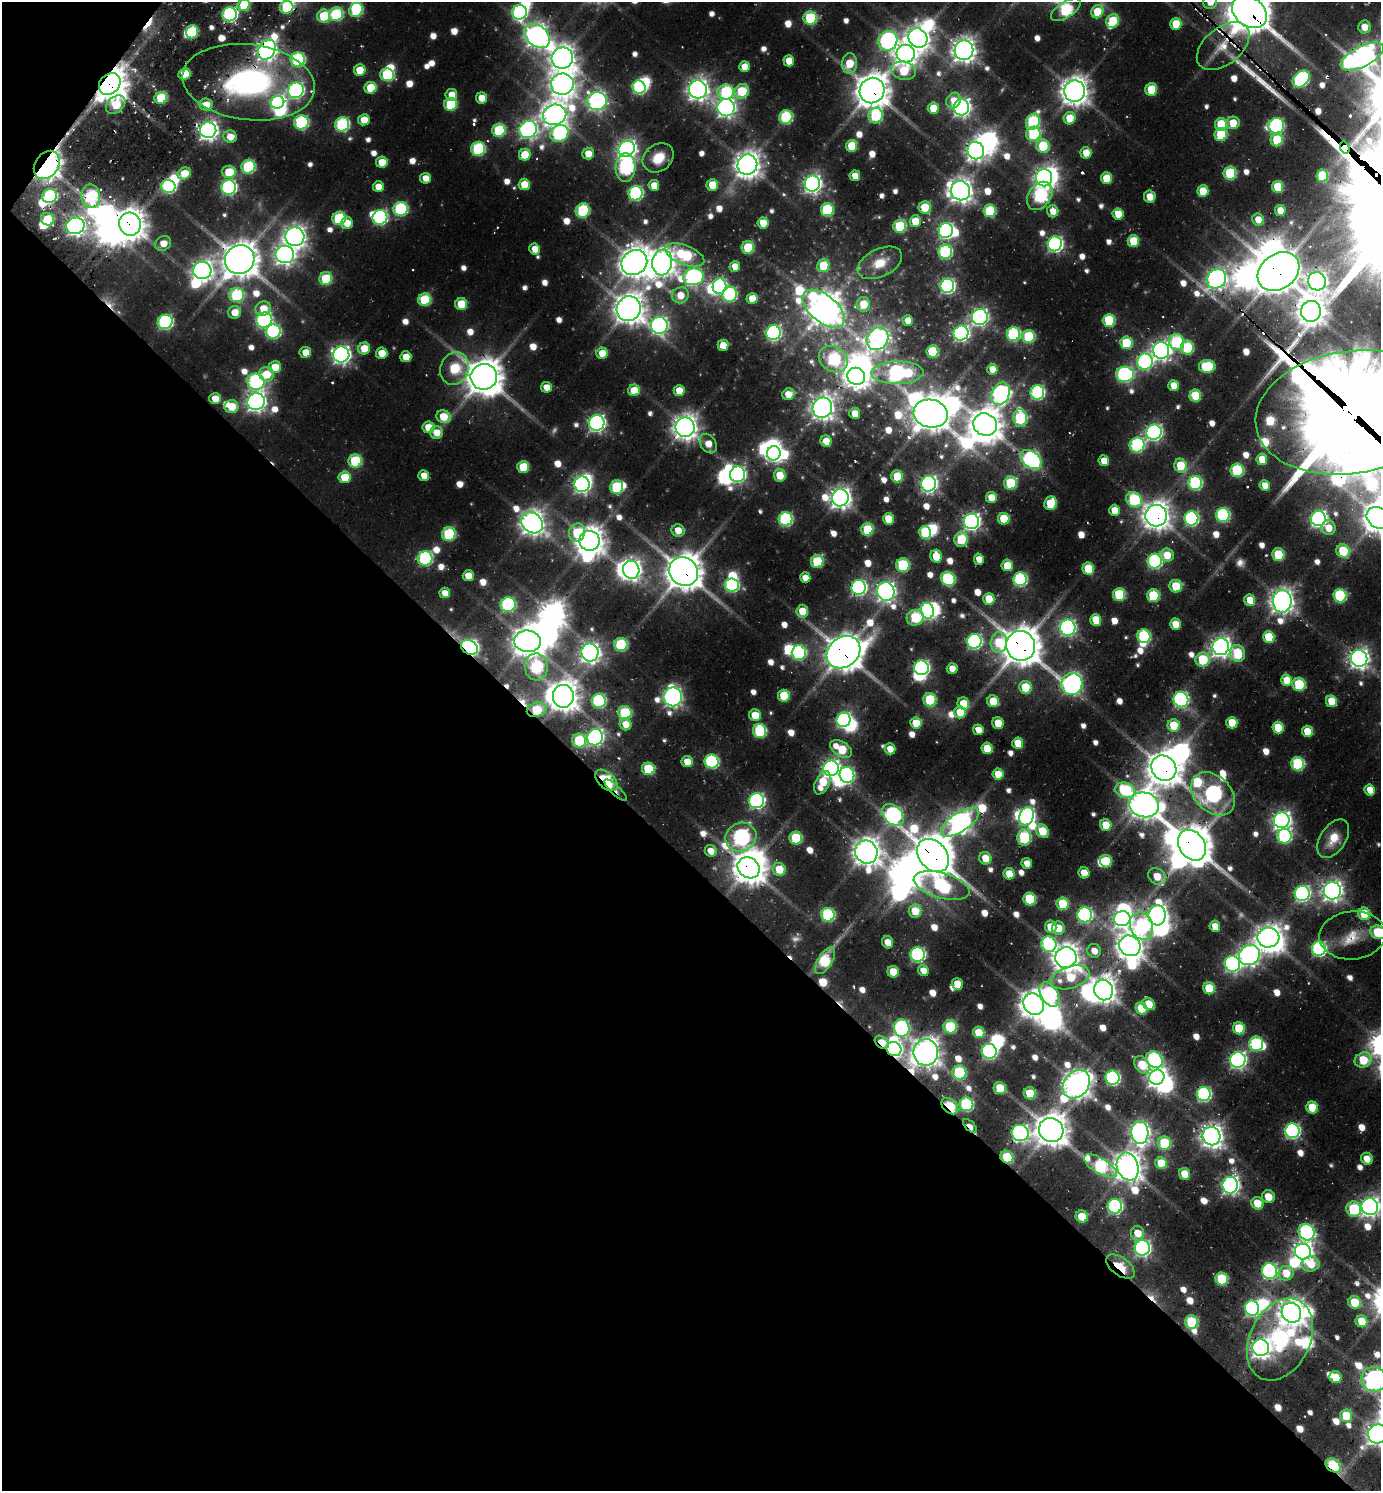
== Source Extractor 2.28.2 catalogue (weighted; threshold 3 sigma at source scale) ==
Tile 9 of 4 x 4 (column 1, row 3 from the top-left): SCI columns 311-1689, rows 1584-3072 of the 6065 x 6051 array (HDU 1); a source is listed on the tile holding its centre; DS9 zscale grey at full resolution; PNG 1383 x 1493 px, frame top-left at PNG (2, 2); each listed source drawn as its Kron ellipse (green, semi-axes under 4 px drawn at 4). Shown black and unused: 43% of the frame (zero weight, under 2 of 3 exposures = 5% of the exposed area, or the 3 px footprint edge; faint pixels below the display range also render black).
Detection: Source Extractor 2.28.2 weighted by HDU 2 'WHT'; one run over the whole footprint, this tile lists its part. Background 0.0771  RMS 0.01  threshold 0.0453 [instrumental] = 3 sigma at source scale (4.5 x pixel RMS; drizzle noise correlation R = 1.50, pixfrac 1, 0.05/0.05 arcsec/px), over >= 5 px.
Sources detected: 822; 13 too faint to see at this stretch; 68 inside a brighter object's white glare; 14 cosmic-ray / hot-pixel residue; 3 long thin detections or spike segments (spike, bleed or trail) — neither listed nor drawn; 10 inside a brighter listed object's ellipse — not listed separately; of the other 714, all 500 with FLUX_AUTO >= 17.8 (the completeness limit of this list) listed and drawn (214 fainter detections not listed), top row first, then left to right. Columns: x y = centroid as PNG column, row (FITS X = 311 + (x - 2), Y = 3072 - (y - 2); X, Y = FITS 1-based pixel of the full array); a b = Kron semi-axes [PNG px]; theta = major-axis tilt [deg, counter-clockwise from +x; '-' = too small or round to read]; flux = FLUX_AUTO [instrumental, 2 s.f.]
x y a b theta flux
1210 2 7 7 - 23
244 5 6 5 - 61
287 7 7 6 - 85
356 10 7 6 - 110
1066 10 17 8 33 150
519 12 7 7 - 250
1097 12 7 5 58 46
1249 12 19 14 -39 4200
230 14 7 7 - 280
336 14 7 6 - 120
324 16 6 6 - 66
810 18 6 6 - 100
1113 21 7 6 - 57
1176 24 6 5 - 41
1364 27 6 6 - 20
192 32 6 6 - 73
537 36 14 10 -40 1100
918 38 10 9 - 1200
888 41 10 9 - 390
1223 46 30 18 40 35
267 50 10 8 58 870
964 50 10 9 - 1200
906 54 9 9 - 1100
1362 56 23 10 27 1100
562 58 11 10 - 1400
298 59 7 7 - 170
789 61 5 5 - 27
850 63 10 7 88 40
744 67 5 5 - 21
360 70 6 5 - 34
904 71 12 9 -12 59
184 74 6 5 - 58
387 75 7 6 - 110
1301 79 10 7 46 240
249 82 66 38 -7 340
110 84 12 9 46 2500
562 84 11 10 - 1400
639 87 7 6 - 210
370 88 6 6 - 45
698 89 9 9 - 1100
1151 89 6 6 - 52
296 90 8 7 - 390
872 90 13 12 - 2500
742 91 8 6 40 67
1075 91 11 10 - 1700
726 92 8 7 - 130
451 95 6 6 - 22
161 98 6 6 - 64
481 98 5 5 - 23
953 100 8 7 - 18
597 101 10 9 - 570
277 102 7 6 - 270
451 104 6 6 - 82
116 105 11 7 41 46
206 105 7 6 - 21
961 107 8 7 - 620
726 108 8 8 - 710
933 108 6 5 - 33
555 115 12 10 19 1300
876 116 8 7 - 110
786 117 7 6 - 140
1070 118 6 5 - 38
364 120 5 5 - 26
301 122 7 7 - 190
1033 122 8 6 65 150
1233 123 7 6 - 29
342 124 7 7 - 180
1221 124 6 6 - 61
1276 126 8 7 - 260
208 130 8 8 - 830
499 130 6 6 - 98
528 130 9 8 - 590
559 133 9 8 - 210
1033 134 7 7 - 120
1221 134 6 6 - 74
230 137 7 6 - 19
1277 140 6 6 - 61
852 146 6 5 - 49
1043 146 7 6 - 77
1345 148 6 4 -70 1300
478 149 7 7 - 150
627 149 8 7 - 650
976 151 9 8 - 830
588 153 6 6 - 21
1086 153 5 5 - 26
525 155 6 5 - 36
658 158 17 13 37 31
382 162 6 5 - 32
47 165 15 11 54 950
747 165 10 10 - 1500
248 167 7 6 - 140
625 168 14 10 87 270
229 172 7 6 - 42
184 173 7 5 29 34
1230 173 6 6 - 100
855 176 5 5 - 20
1322 176 6 5 - 67
425 178 5 5 - 19
1044 178 8 8 - 760
1106 178 6 5 - 42
524 184 5 5 - 31
812 184 8 7 - 650
654 185 5 5 - 21
712 185 6 6 - 31
168 186 7 6 - 200
229 187 7 7 - 310
378 187 5 5 - 21
1278 187 6 5 - 59
961 191 10 9 - 1200
1203 191 6 5 - 38
636 193 7 7 - 220
49 196 7 7 - 170
91 196 12 9 -85 140
1040 196 15 11 55 200
1150 196 6 6 - 21
925 207 6 6 - 42
400 209 7 7 - 180
583 210 7 7 - 120
827 210 6 6 - 110
1280 210 5 5 - 21
990 211 6 6 - 80
1053 211 6 6 - 19
1118 214 5 5 - 30
380 217 7 7 - 250
339 218 7 6 - 110
47 219 7 6 - 56
1258 219 6 6 - 18
915 221 6 5 - 36
347 223 6 6 - 22
763 223 5 5 - 27
130 224 11 11 - 2000
75 226 9 8 - 760
900 226 6 6 - 100
946 230 7 7 - 380
295 237 9 9 - 1000
1133 241 6 5 - 48
163 243 8 7 - 19
1055 244 7 7 - 400
748 247 6 6 - 57
535 249 5 5 - 20
945 252 7 7 - 180
285 254 9 8 - 860
685 255 21 9 -21 100
240 260 15 14 - 3000
634 262 13 12 - 2000
662 262 13 10 83 1500
880 263 24 14 27 29
823 266 6 6 - 47
735 267 5 5 - 21
202 270 9 8 - 910
1278 272 22 17 36 4200
693 277 10 8 9 410
326 279 6 6 - 72
1217 279 10 9 - 800
1317 281 9 9 - 930
720 286 8 7 - 240
947 286 7 7 - 320
730 294 7 7 - 180
237 295 7 7 - 120
680 295 8 8 - 23
752 298 5 5 - 26
425 300 6 6 - 88
461 304 6 6 - 41
863 304 7 6 - 39
263 309 8 7 - 25
629 309 12 12 - 2000
824 309 25 13 -39 2200
1311 311 10 10 - 1600
235 312 6 6 - 22
980 317 8 8 - 480
264 320 8 7 - 310
1109 320 6 6 - 83
908 321 5 5 - 19
165 322 7 7 - 270
659 325 8 8 - 520
273 331 7 7 - 200
773 333 7 7 - 310
961 333 7 7 - 410
1013 334 7 6 - 180
1029 337 6 6 - 98
877 339 12 10 55 770
1177 342 8 7 - 120
1126 343 6 6 - 74
723 345 5 5 - 20
1187 347 7 6 - 95
364 348 6 6 - 35
1161 350 8 8 - 780
932 351 6 6 - 75
305 352 6 5 - 22
382 353 5 5 - 28
602 353 5 5 - 30
341 355 8 8 - 660
406 357 5 5 - 22
833 359 15 12 -34 150
1145 362 8 8 - 320
1207 366 8 6 1 87
275 367 6 6 - 28
454 368 17 14 71 96
992 369 5 5 - 19
897 373 26 11 1 370
266 374 7 7 - 36
1125 374 9 7 0 320
856 376 9 8 - 970
484 377 13 13 - 3000
256 382 9 8 - 270
1174 385 5 5 - 23
546 387 5 5 - 18
634 390 6 5 - 34
679 391 5 5 - 27
1037 392 7 7 - 240
788 394 6 5 - 22
1001 394 12 8 65 560
1195 395 6 6 - 56
215 399 6 5 - 25
256 402 9 8 - 800
231 407 7 6 - 35
822 408 10 9 - 1100
1350 412 95 61 9 22000
855 413 5 5 - 19
931 414 17 14 -11 2900
444 417 7 6 - 37
1020 418 9 7 -84 130
597 423 8 7 - 520
985 425 12 11 - 2300
428 427 6 5 - 31
685 427 10 9 - 1400
436 432 6 6 - 22
1154 432 7 7 - 450
826 441 6 5 - 22
708 444 10 7 -58 20
1137 445 7 7 - 220
774 453 7 6 - 430
1262 459 5 5 - 29
1031 460 12 8 -38 390
355 461 7 6 - 100
1104 461 5 5 - 23
1181 466 7 6 - 58
523 467 6 6 - 53
1237 470 7 6 - 130
738 474 8 7 - 350
424 475 5 5 - 18
780 475 6 5 - 36
897 476 6 6 - 59
345 477 6 6 - 40
1011 483 7 6 - 80
1195 483 7 7 - 190
582 484 8 8 - 520
929 484 7 7 - 510
1265 485 5 5 - 19
616 487 7 6 - 100
991 497 5 5 - 24
840 498 8 8 - 970
1134 500 8 7 - 120
1050 503 7 6 - 54
1115 510 5 5 - 27
1223 515 7 7 - 190
1156 516 11 10 - 1700
1191 518 7 7 - 270
1378 518 12 10 -30 2100
785 519 7 7 - 190
888 519 6 5 - 35
1004 519 6 5 - 49
1318 519 7 7 - 550
971 521 8 7 - 550
532 523 12 9 -41 1400
1328 528 7 7 - 22
867 529 6 6 - 71
678 530 6 6 - 21
925 532 6 6 - 110
577 533 9 8 - 40
449 534 7 7 - 110
961 539 7 6 - 57
589 541 10 10 - 1800
1343 551 7 6 - 72
1278 554 6 6 - 64
1167 555 7 6 - 29
936 556 6 5 - 32
425 558 7 7 - 210
979 559 5 5 - 18
817 561 6 6 - 86
1155 561 7 7 - 250
903 565 7 6 - 110
1007 565 6 5 - 28
1088 569 6 5 - 54
631 570 9 8 - 830
684 572 15 13 -41 3200
468 576 5 5 - 23
805 578 5 5 - 18
948 579 8 6 -43 140
1020 579 7 6 - 200
732 585 7 6 - 200
1176 586 6 6 - 53
859 587 7 7 - 370
886 591 9 8 - 760
445 593 5 5 - 18
1119 594 6 6 - 94
1153 595 6 6 - 82
1340 596 7 6 - 150
989 599 6 5 - 39
1250 600 6 5 - 35
1282 601 11 9 -89 1300
508 605 7 7 - 200
802 611 6 6 - 28
927 611 8 6 -78 410
915 618 8 7 - 83
1096 620 6 5 - 40
1175 624 6 5 - 29
1068 628 8 7 - 430
1144 636 7 6 - 150
1269 637 6 5 - 52
527 641 13 11 -6 2000
974 641 7 7 - 300
999 642 10 8 80 52
621 645 6 6 - 130
1021 646 15 14 - 3400
469 647 9 7 -31 520
1221 647 8 8 - 930
590 652 9 8 - 820
843 652 18 14 39 3000
799 653 7 7 - 200
1237 653 8 7 - 59
1359 658 8 8 - 870
1203 660 7 7 - 76
536 667 13 11 -84 160
922 668 7 7 - 360
952 669 5 5 - 18
1286 680 6 5 - 34
1072 684 11 10 - 600
1299 684 6 6 - 86
1025 687 6 6 - 44
563 696 11 10 - 1900
784 696 6 6 - 62
673 697 9 9 - 700
1181 699 8 7 - 360
930 700 7 6 - 79
599 701 7 7 - 190
993 701 6 5 - 38
1331 701 6 5 - 32
963 704 6 5 - 37
537 710 10 7 14 62
960 712 6 6 - 30
625 713 7 6 - 100
755 715 6 6 - 28
844 720 7 7 - 360
916 723 5 5 - 35
998 723 6 5 - 31
1232 723 6 5 - 41
625 724 6 5 - 22
1174 725 6 6 - 47
1278 727 6 5 - 44
978 730 5 5 - 18
760 731 7 6 - 120
1307 731 6 5 - 33
595 737 8 7 - 430
579 740 7 7 - 87
1018 743 6 5 - 36
987 748 6 5 - 38
841 749 12 7 -32 57
890 749 5 5 - 19
712 761 7 7 - 190
687 762 5 5 - 23
1298 764 6 6 - 140
831 768 8 7 - 640
1164 768 13 12 - 2400
648 769 6 6 - 80
998 774 5 5 - 28
847 775 8 7 - 230
606 780 13 8 -43 110
822 783 12 7 66 43
616 790 15 4 -43 35
1125 790 10 7 -16 100
1370 790 5 5 - 21
1213 794 25 18 -44 500
756 801 7 7 - 370
1144 805 15 12 -15 1800
893 815 13 9 -45 330
1027 816 9 7 68 450
1282 820 8 8 - 730
960 822 22 9 34 960
1106 825 6 5 - 31
1042 831 7 5 -54 42
1284 836 7 7 - 190
741 837 16 14 28 380
1024 837 8 7 - 120
796 838 6 6 - 85
1333 839 21 12 57 30
1192 845 16 13 -56 3300
711 851 6 5 - 19
866 852 12 11 - 1600
933 855 18 13 -49 3900
985 858 6 6 - 25
1106 861 6 6 - 54
1027 863 5 5 - 19
749 868 12 10 -35 2100
779 869 6 6 - 35
1084 873 5 5 - 25
1009 874 6 5 - 34
1157 876 9 7 -40 30
942 885 29 12 -15 210
1332 891 9 8 - 970
1302 893 7 7 - 400
1030 899 6 6 - 93
1063 904 6 6 - 67
915 911 6 6 - 34
1364 914 6 6 - 52
828 915 7 6 - 170
1085 915 7 7 - 310
1157 915 10 8 86 880
1122 919 8 7 - 620
1141 926 14 11 -66 170
1215 926 5 5 - 23
1051 927 6 5 - 31
1058 928 6 6 - 27
1378 932 8 6 -28 62
1352 935 33 24 5 40
1268 938 11 10 - 1400
888 942 6 5 - 21
1049 944 8 7 - 200
1130 946 11 10 - 1600
1319 949 7 7 - 270
1094 951 7 6 - 18
918 955 7 7 - 280
1249 955 11 9 37 810
1066 958 10 10 - 1700
825 961 15 7 58 100
1232 964 8 7 - 400
923 970 6 5 - 18
893 972 6 5 - 34
1070 977 20 11 18 49
957 984 6 5 - 28
1209 988 6 5 - 55
1104 990 10 9 - 1400
1049 995 13 8 -58 180
1034 1004 11 9 -58 1700
1148 1004 7 5 -44 30
1141 1008 6 5 - 60
950 1027 6 6 - 95
902 1028 9 7 -76 270
1239 1028 6 6 - 60
979 1032 6 5 - 38
882 1042 8 5 -37 26
1256 1044 7 7 - 130
894 1049 7 7 - 320
989 1051 7 7 - 310
926 1052 13 12 - 1700
1154 1060 9 7 -48 260
1238 1060 8 7 - 520
1363 1060 9 7 24 50
1142 1065 9 6 -56 48
959 1072 7 7 - 120
1157 1077 8 7 - 820
1112 1078 7 7 - 260
1076 1084 15 12 48 1600
1000 1088 6 5 - 50
1030 1093 6 6 - 47
1204 1094 7 7 - 240
966 1104 7 7 - 170
950 1106 10 6 -42 69
1312 1107 6 5 - 45
970 1126 9 4 -46 20
1051 1130 12 12 - 2400
1292 1131 7 7 - 350
1140 1132 11 8 -87 820
1020 1133 8 8 - 450
1212 1136 9 8 - 1200
1164 1143 6 6 - 94
1007 1157 7 6 - 63
1367 1159 6 5 - 19
1161 1163 6 5 - 45
1100 1166 18 7 -31 160
1128 1167 14 10 -71 1900
1185 1174 6 5 - 36
1230 1185 8 8 - 610
1268 1197 6 6 - 26
1257 1203 6 6 - 35
1115 1206 7 7 - 280
1370 1207 8 8 - 740
1354 1209 8 7 - 96
1082 1216 6 6 - 34
1307 1232 8 7 - 270
1137 1233 7 6 - 24
1142 1248 7 7 - 450
1303 1252 8 7 - 820
1310 1264 9 7 9 33
1120 1266 16 9 -36 46
1269 1271 8 7 - 310
1286 1273 7 7 - 31
1222 1279 6 6 - 99
1355 1302 6 6 - 49
1252 1308 7 7 - 350
1291 1313 10 9 - 1500
1361 1321 6 5 - 35
1192 1322 6 6 - 100
1280 1339 43 30 64 170
1261 1348 8 8 - 850
1335 1377 6 5 - 37
1374 1379 13 12 - 810
1346 1416 6 6 - 48
1378 1434 9 9 - 1100
1333 1466 8 6 -38 120
Overlapping masked pixels (flux is a lower limit): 40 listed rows (the first 20) at x y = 287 7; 1249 12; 230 14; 1223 46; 267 50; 1362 56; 249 82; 110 84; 872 90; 1345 148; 47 165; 168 186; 91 196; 130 224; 240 260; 1278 272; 824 309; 1350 412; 931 414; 1156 516
Isophote crosses this tile's border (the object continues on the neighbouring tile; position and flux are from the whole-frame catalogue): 13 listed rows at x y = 1210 2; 244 5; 287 7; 356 10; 1066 10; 1249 12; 1362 56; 1350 412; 1378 518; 1378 932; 1370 1207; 1374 1379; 1378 1434